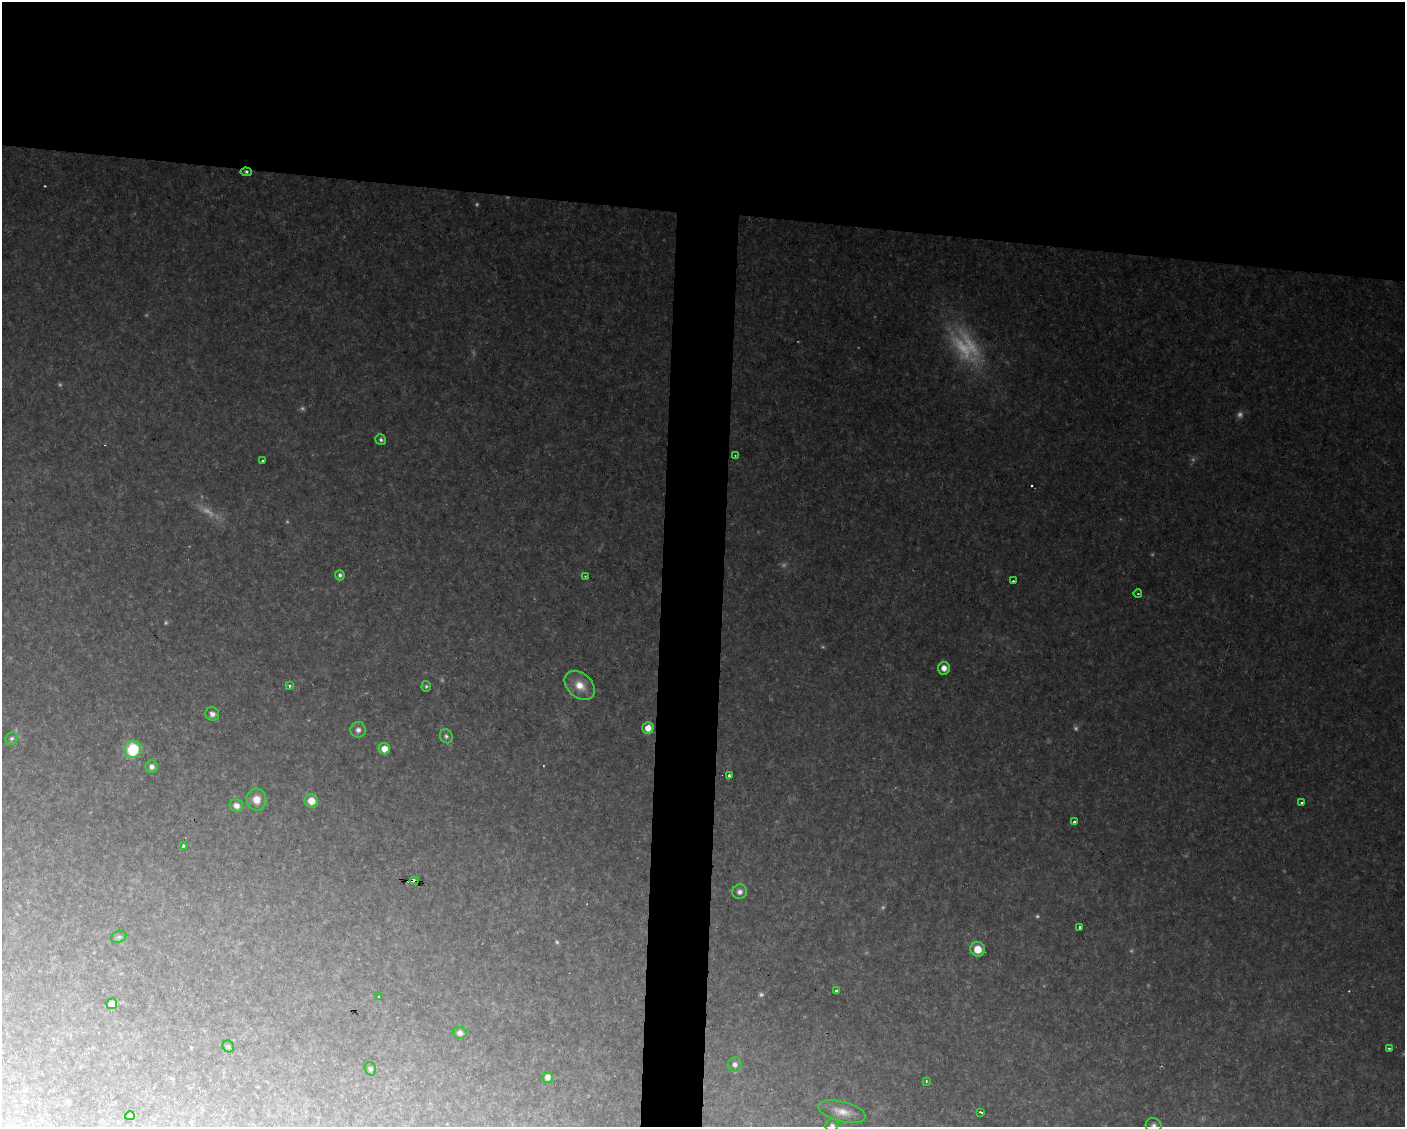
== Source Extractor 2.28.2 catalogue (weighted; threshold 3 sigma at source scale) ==
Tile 2 of 3 x 4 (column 2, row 1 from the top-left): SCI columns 1615-3017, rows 3377-4501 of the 4522 x 4501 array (HDU 1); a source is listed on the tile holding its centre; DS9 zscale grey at full resolution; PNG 1407 x 1129 px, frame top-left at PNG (2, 2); each listed source drawn as its Kron ellipse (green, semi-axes under 4 px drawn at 4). Shown black and unused: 22% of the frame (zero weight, under 2 of 3 exposures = <1% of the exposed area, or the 3 px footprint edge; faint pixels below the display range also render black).
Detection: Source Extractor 2.28.2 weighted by HDU 2 'WHT'; one run over the whole footprint, this tile lists its part. Background 0.146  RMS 0.012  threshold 0.0553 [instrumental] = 3 sigma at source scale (4.5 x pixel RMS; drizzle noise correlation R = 1.50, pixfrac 1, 0.05/0.05 arcsec/px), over >= 5 px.
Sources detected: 70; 21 too faint to see at this stretch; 2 cosmic-ray / hot-pixel residue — neither listed nor drawn; the other 47 listed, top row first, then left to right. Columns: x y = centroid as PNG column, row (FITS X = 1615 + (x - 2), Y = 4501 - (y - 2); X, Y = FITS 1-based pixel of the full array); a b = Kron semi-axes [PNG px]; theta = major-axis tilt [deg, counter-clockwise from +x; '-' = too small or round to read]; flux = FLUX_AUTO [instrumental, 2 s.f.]
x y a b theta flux
246 172 6 4 -6 2.6
381 440 6 5 - 2.9
735 455 3 3 - 0.82
263 461 3 3 - 4.2
340 575 5 5 - 3.6
585 576 2 2 - 0.88
1013 581 3 2 - 2.3
1138 594 4 3 - 1.2
944 668 6 6 - 11
580 685 17 12 -42 20
289 686 3 3 - 2.3
426 686 5 4 - 2
212 714 7 6 - 5.3
648 728 6 5 - 15
358 730 8 7 - 5.4
446 736 7 6 - 3.3
12 738 6 6 - 3.2
133 749 9 8 - 64
384 749 5 5 - 15
152 767 6 6 - 5.1
729 776 3 3 - 8
257 800 11 10 - 14
311 801 7 6 - 16
1302 803 3 3 - 1.7
236 806 7 6 - 6.5
1074 822 3 3 - 2.6
183 846 3 3 - 2.7
414 881 4 3 - 160
740 892 7 7 - 5.5
1080 927 3 3 - 3.4
119 937 8 5 21 3
978 949 7 7 - 20
837 990 3 3 - 4.4
379 997 3 2 - 1.1
112 1004 5 5 - 9.2
460 1033 7 6 - 4.8
228 1046 6 5 - 2.5
1389 1048 3 2 - 3.2
735 1064 7 6 - 4.8
370 1069 7 5 -72 3
548 1077 5 5 - 7.5
926 1081 3 3 - 1.9
842 1112 24 10 -14 16
981 1112 4 2 - 4.2
130 1116 5 4 - 3.3
832 1125 7 6 - 3.2
1154 1125 8 7 - 4.5
Overlapping masked pixels (flux is a lower limit): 2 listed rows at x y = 246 172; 414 881
Isophote crosses this tile's border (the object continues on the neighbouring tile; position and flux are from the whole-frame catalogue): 2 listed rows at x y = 832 1125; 1154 1125